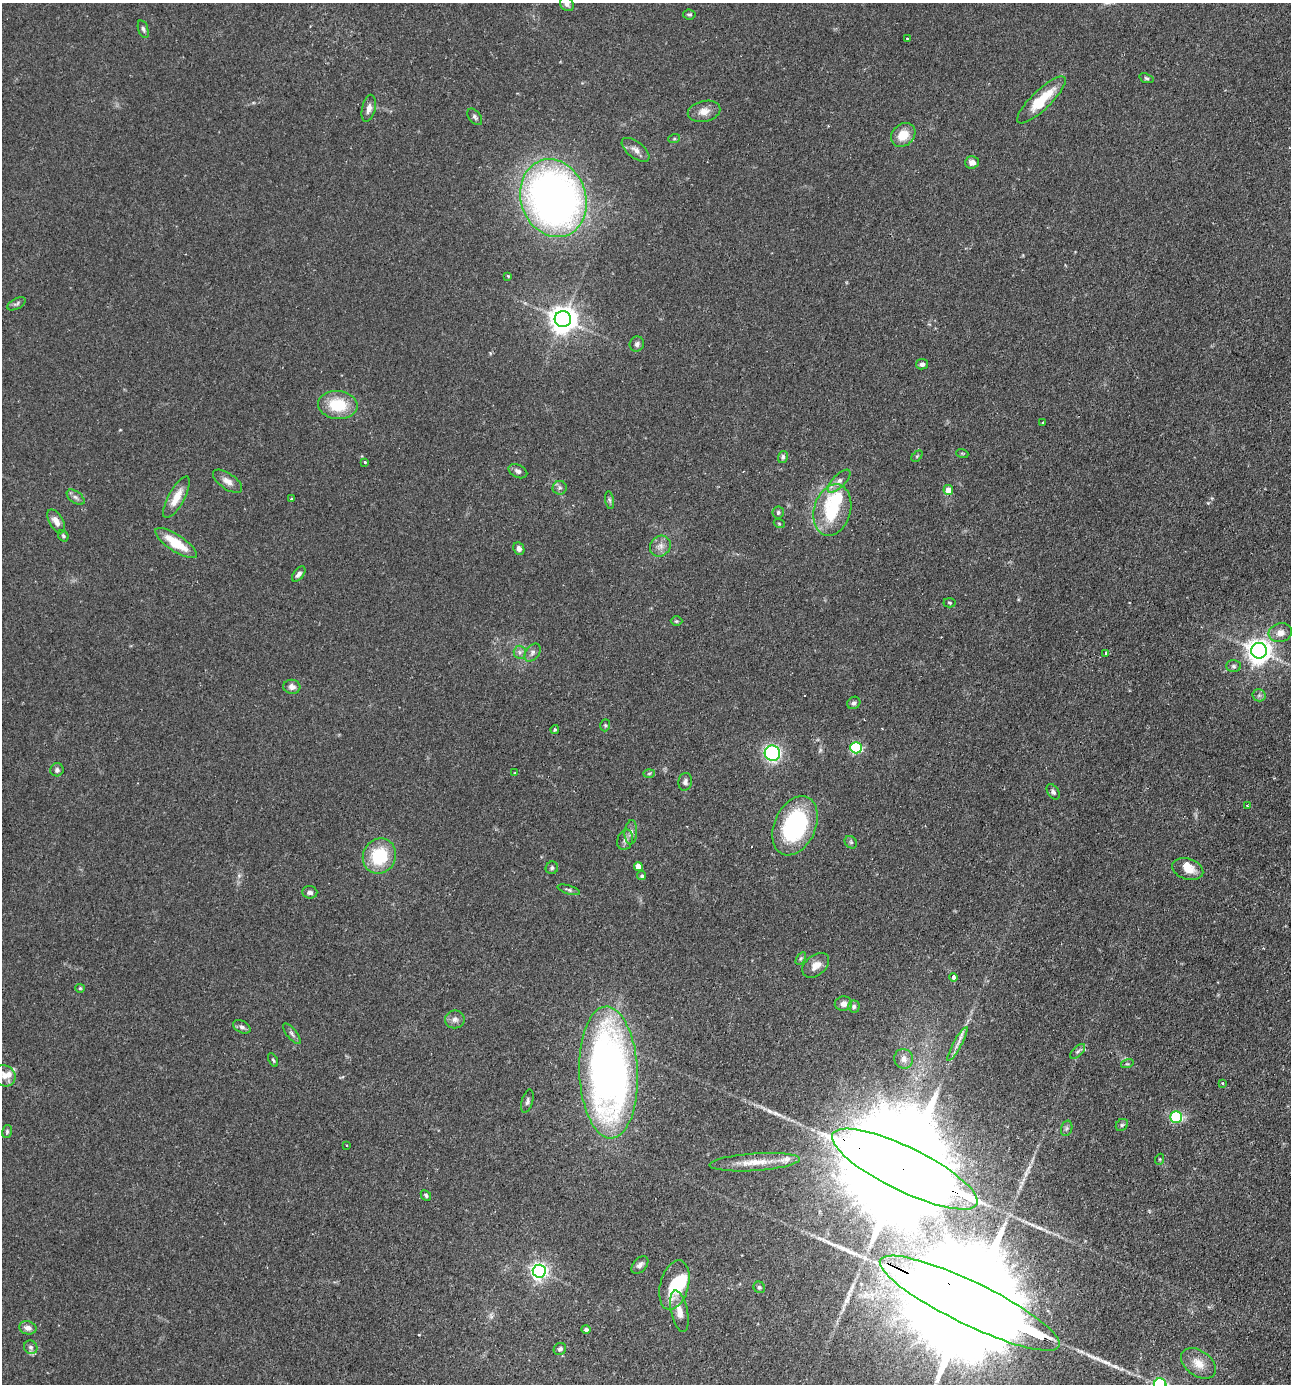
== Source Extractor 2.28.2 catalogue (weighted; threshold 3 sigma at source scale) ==
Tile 6 of 4 x 4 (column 2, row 2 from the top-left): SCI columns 1459-2747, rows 2806-4187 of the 5630 x 5612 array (HDU 1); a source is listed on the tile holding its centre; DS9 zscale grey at full resolution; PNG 1293 x 1386 px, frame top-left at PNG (2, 3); each listed source drawn as its Kron ellipse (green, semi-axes under 4 px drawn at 4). Shown black and unused: <1% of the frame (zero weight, under 2 of 3 exposures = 4% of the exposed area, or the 3 px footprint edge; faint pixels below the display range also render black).
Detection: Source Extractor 2.28.2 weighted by HDU 2 'WHT'; one run over the whole footprint, this tile lists its part. Background 0.152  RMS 0.0074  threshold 0.0331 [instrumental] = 3 sigma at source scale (4.5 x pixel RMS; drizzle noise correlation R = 1.50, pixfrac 1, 0.05/0.05 arcsec/px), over >= 5 px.
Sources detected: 124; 2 inside a brighter object's white glare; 1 cosmic-ray / hot-pixel residue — neither listed nor drawn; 7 inside a brighter listed object's ellipse — not listed separately; the other 114 listed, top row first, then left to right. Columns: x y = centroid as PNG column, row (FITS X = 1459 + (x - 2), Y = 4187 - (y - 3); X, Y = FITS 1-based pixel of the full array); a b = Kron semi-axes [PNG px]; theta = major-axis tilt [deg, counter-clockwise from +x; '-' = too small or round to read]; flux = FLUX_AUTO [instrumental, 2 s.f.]
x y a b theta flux
567 4 7 6 - 2.2
689 14 6 5 - 1.2
143 29 9 5 -72 1.7
907 38 2 2 - 0.51
1146 78 7 4 -18 1.3
1041 100 32 9 44 24
369 108 14 6 77 4
704 111 16 10 12 6.6
475 117 9 6 -51 1.8
903 135 13 10 40 13
674 139 6 4 18 0.96
635 150 16 8 -38 4.6
972 162 7 6 - 4.3
553 198 39 32 -71 430
508 276 3 3 - 0.78
17 304 10 5 27 1.6
563 319 8 8 - 840
637 344 8 7 - 2.2
922 364 6 5 - 2.1
338 405 20 14 -6 25
1043 422 2 2 - 0.59
962 453 6 3 -19 0.8
917 456 6 4 46 1
783 457 6 4 74 1.6
364 462 3 3 - 1.5
518 471 10 6 -26 2.6
228 481 17 8 -35 5.1
839 481 15 6 45 4.4
560 488 7 7 - 1.8
948 490 5 5 - 8.8
76 497 10 6 -37 2.3
176 497 23 8 61 11
292 499 3 3 - 1.1
610 500 9 4 -81 1.5
832 510 26 18 74 37
778 513 6 5 - 1.3
56 521 13 6 -59 5.9
779 523 5 3 - 0.69
63 536 6 5 - 1.2
176 543 24 8 -33 21
660 546 11 9 46 4.5
519 549 6 5 - 2.7
299 574 9 5 51 2.5
950 603 6 4 -3 0.93
676 621 6 5 - 0.99
1280 633 12 9 14 5.4
1259 651 8 8 - 650
520 652 6 6 - 2
532 653 10 6 52 2.5
1106 653 4 2 - 0.68
1233 666 7 6 - 1.8
292 687 8 7 - 3.1
1259 695 6 6 - 1.7
854 703 7 6 - 2
605 725 6 5 - 1
555 729 4 4 - 1.1
856 748 6 5 - 73
772 753 8 7 - 93
57 770 7 6 - 2.1
514 773 4 3 - 0.52
649 773 6 4 3 0.92
685 782 9 7 80 2.5
1053 792 8 5 -58 2.1
1248 806 4 2 - 0.76
795 826 31 20 66 92
631 832 12 6 85 3.2
625 840 10 7 72 3
851 842 7 5 -45 1.4
379 856 18 16 61 34
638 866 4 4 - 7.1
552 868 6 6 - 1.3
1188 869 16 10 -18 10
642 876 4 4 - 1.3
569 890 11 4 -17 1.5
310 892 7 6 - 2.5
801 958 7 4 58 1.2
816 965 15 10 39 6.5
954 977 4 4 - 7.6
80 988 4 4 - 0.8
843 1004 8 7 - 3.8
854 1006 6 6 - 2
455 1019 10 9 - 3.3
242 1027 9 6 -28 2.4
292 1034 12 5 -52 2.3
957 1044 19 4 61 4
1078 1051 9 4 44 1.7
904 1059 10 9 - 4.5
273 1060 7 3 -63 1
1127 1064 6 4 17 1
609 1072 66 29 -88 450
4 1076 11 10 - 6.5
1223 1083 4 3 - 0.91
527 1101 12 5 74 2.1
1176 1117 6 6 - 48
1122 1125 7 5 45 1.3
1067 1128 8 5 73 1.7
7 1131 7 5 76 1.2
346 1145 3 2 - 0.79
1160 1159 5 3 - 0.69
754 1162 45 8 4 15
905 1169 80 22 -26 39000
426 1195 6 4 -44 1.4
640 1265 10 6 47 2.8
539 1271 6 6 - 250
674 1285 25 14 75 29
759 1287 6 5 - 1.3
970 1303 99 21 -26 47000
679 1311 21 8 -78 8.4
28 1328 9 6 -12 4.1
586 1329 4 4 - 2.2
31 1347 7 6 - 1.9
560 1349 6 5 - 1.8
1198 1363 19 12 -35 9.9
1160 1384 6 6 - 130
Overlapping masked pixels (flux is a lower limit): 2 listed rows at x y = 905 1169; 970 1303
Isophote crosses this tile's border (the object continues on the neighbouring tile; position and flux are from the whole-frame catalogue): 3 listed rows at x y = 567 4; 4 1076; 1160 1384